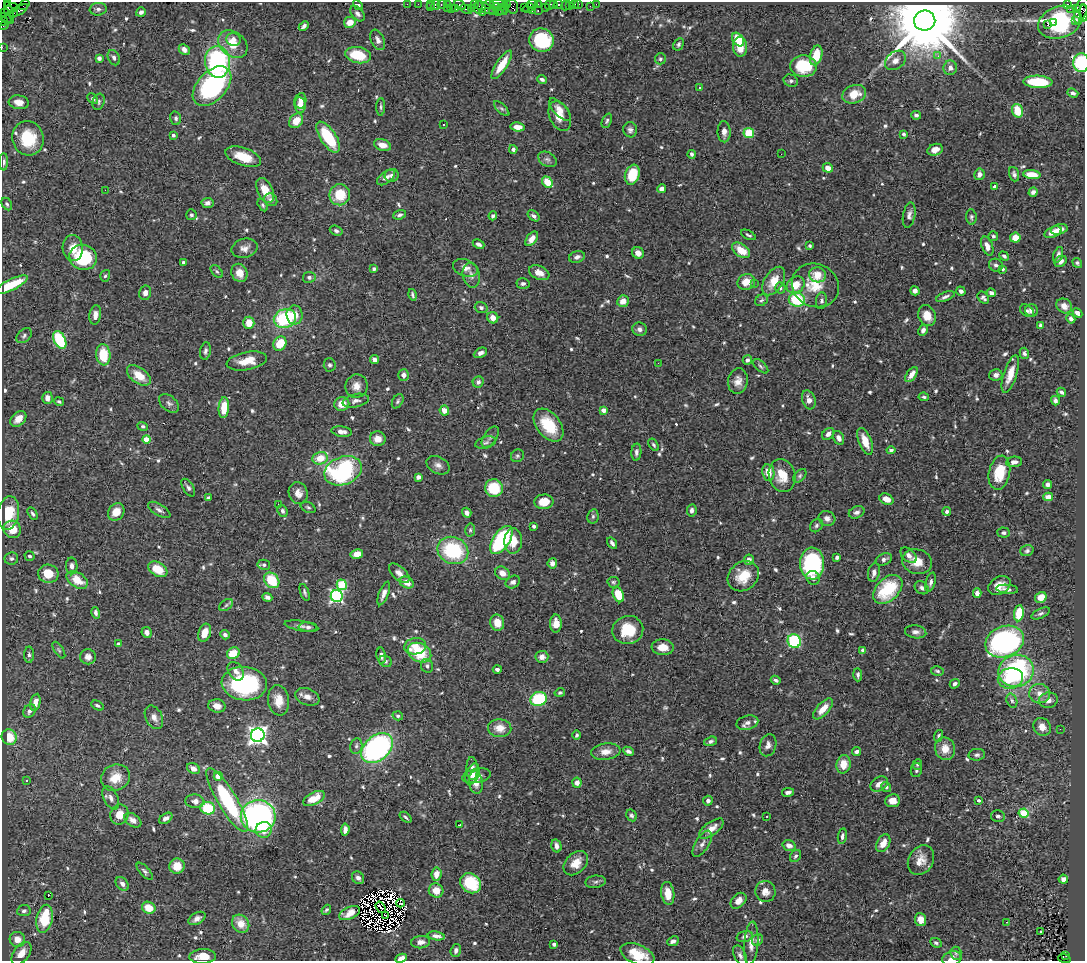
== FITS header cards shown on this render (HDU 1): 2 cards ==
NAXIS1  =                 1083
NAXIS2  =                  959

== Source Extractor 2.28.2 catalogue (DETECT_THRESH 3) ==
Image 1083 x 959 px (HDU 1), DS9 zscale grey, 1 PNG px = 1 image px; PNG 1087 x 963 px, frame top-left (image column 1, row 959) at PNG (2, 2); each listed source drawn as its Kron ellipse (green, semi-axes under 4 px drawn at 4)
Background 1.15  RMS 0.03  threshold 0.0891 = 3 sigma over >= 5 px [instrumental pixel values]
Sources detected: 716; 11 with non-positive FLUX_AUTO (blend fragments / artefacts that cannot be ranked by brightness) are neither listed nor drawn; of the other 705, the 500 brightest by FLUX_AUTO listed and drawn (205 fainter detections omitted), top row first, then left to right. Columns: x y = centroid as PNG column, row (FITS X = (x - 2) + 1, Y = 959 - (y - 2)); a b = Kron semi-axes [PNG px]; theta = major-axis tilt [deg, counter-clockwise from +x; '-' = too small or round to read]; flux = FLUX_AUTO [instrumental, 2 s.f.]
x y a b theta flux
7 2 3 2 - 19
407 4 2 2 - 9.9
418 4 2 2 - 14
431 4 3 2 - 9.4
442 4 5 3 - 130
447 4 3 3 - 50
497 4 7 2 2 330
507 4 3 2 - 42
532 4 6 3 4 140
538 4 3 2 - 62
554 4 2 2 - 27
559 4 4 3 - 220
579 4 2 2 - 14
596 4 2 2 - 16
24 5 6 3 40 53
358 5 6 4 -43 6.7
436 5 5 3 - 120
460 5 6 3 -31 67
474 5 4 2 - 74
489 5 6 3 -9 210
550 5 5 3 - 72
565 5 5 3 - 21
574 5 3 3 - 120
1067 5 3 3 - 710
512 6 8 5 -73 300
569 6 2 2 - 21
590 6 2 2 - 9.2
12 7 6 3 3 150
430 7 2 2 - 120
478 7 6 3 84 230
501 7 3 3 - 210
524 7 2 2 - 55
545 7 3 2 - 77
451 8 3 2 - 120
471 8 3 2 - 29
484 8 10 5 -25 410
505 8 5 2 - 89
529 8 6 3 27 87
1077 8 3 3 - 400
98 9 8 6 6 6.4
447 9 3 2 - 57
455 9 3 3 - 140
466 9 6 3 -29 160
495 9 7 3 53 110
1070 9 2 2 - 16
1081 10 14 6 71 580
19 11 10 3 30 110
502 11 5 3 - 150
532 11 4 2 - 120
538 11 3 2 - 150
141 12 5 4 - 5.5
482 12 3 2 - 60
498 12 3 3 - 63
5 13 3 2 - 44
9 13 11 4 -77 390
14 13 4 2 - 72
1084 13 8 2 -89 210
357 14 9 5 -50 8
6 19 7 3 -43 190
925 21 10 10 - 38000
1075 21 3 3 - 140
2 22 2 2 - 24
350 22 6 5 - 26
1053 22 2 2 - 610
1060 22 22 15 19 310
4 25 4 2 - 120
1048 25 3 3 - 25
304 26 5 4 - 6
233 39 7 6 - 12
378 40 11 6 -66 10
542 40 12 11 - 130
738 40 7 5 -55 58
233 44 16 12 -39 38
678 44 6 5 - 4.2
2 47 2 2 - 21
740 47 10 7 -86 29
184 49 6 5 - 11
358 55 13 8 -10 66
816 55 10 6 75 45
938 56 3 2 - 49
99 58 4 4 - 6.5
114 58 8 5 -66 6.3
660 59 5 5 - 4.3
895 60 11 8 39 15
217 62 16 12 -86 300
1081 63 9 8 - 140
502 65 17 5 57 39
804 66 13 11 -4 78
950 68 7 6 - 12
542 79 5 3 - 5.1
791 81 7 6 - 4.9
1038 82 14 6 -3 100
212 86 23 14 47 300
699 88 3 3 - 13
1073 93 6 4 -20 7
854 94 12 9 21 38
93 99 6 4 -44 5
300 101 8 6 80 19
19 102 10 7 -6 16
98 102 8 6 71 4.7
300 105 8 5 -82 18
381 107 9 4 88 4
502 109 10 4 -44 4.1
560 110 14 6 -46 14
1017 111 7 5 -72 47
916 115 5 4 - 5.3
560 116 16 10 -65 27
176 118 7 5 -76 4.5
296 121 8 6 50 27
607 121 7 4 68 4.6
443 125 3 3 - 15
518 127 7 4 -5 15
630 130 7 6 - 6.7
724 132 10 6 -88 12
749 133 5 5 - 62
903 134 4 3 - 4.1
173 135 3 3 - 5
328 137 18 7 -57 98
28 138 17 15 -75 78
382 145 8 5 -18 18
513 149 4 3 - 5.4
935 150 8 5 20 17
691 154 4 4 - 5.1
781 154 2 2 - 4.1
243 157 19 9 -18 46
547 159 10 7 -30 7.3
4 162 9 4 90 4.9
828 168 5 4 - 19
979 174 6 5 - 11
1014 174 7 5 -71 5.7
392 175 7 6 - 8.3
632 175 10 7 71 62
1032 175 8 4 -6 36
386 178 10 6 37 10
547 182 6 4 -51 46
994 187 4 3 - 4.9
661 189 4 4 - 9.9
105 190 2 2 - 12
265 190 13 7 -64 31
1033 192 4 4 - 7.7
340 195 10 10 - 56
271 200 7 6 - 7.8
207 203 6 5 - 8.5
7 204 7 5 -60 4
263 205 7 4 -61 3.9
191 215 5 5 - 5.9
400 215 6 4 20 5.4
909 215 13 6 80 9.2
493 216 4 4 - 5
534 216 7 4 -37 6.7
971 217 7 5 -83 4.4
1059 229 8 5 15 15
336 231 6 5 - 6
1053 232 9 5 23 14
748 235 8 3 -27 3.8
993 236 5 5 - 4.1
1015 238 5 5 - 24
532 239 8 5 54 14
478 244 6 4 -25 6.5
810 246 4 4 - 3.8
987 246 10 5 -70 15
73 248 13 10 -87 27
245 248 13 9 14 14
741 250 10 6 -34 37
638 253 6 5 - 15
1058 255 8 4 73 6.6
1004 256 5 4 - 4.9
83 257 14 12 -14 140
577 257 8 5 18 7.8
1061 261 6 5 - 7.8
183 263 4 3 - 5
1077 263 5 3 - 4.4
996 265 7 6 - 7.2
465 268 13 8 -21 16
374 269 4 3 - 3.9
1003 269 4 4 - 5
217 271 7 4 -45 3.8
239 273 9 8 - 23
539 273 11 6 -22 20
471 275 12 8 -77 12
818 275 8 7 - 30
105 276 6 4 72 3.8
309 277 6 5 - 5.7
774 281 16 9 58 36
746 282 9 7 25 27
523 284 6 5 - 6.1
754 284 2 2 - 5.9
11 285 18 5 26 73
796 285 9 8 - 34
815 285 24 21 -27 55
780 288 5 5 - 7.1
915 291 5 4 - 8.2
961 291 5 4 - 6.3
145 293 7 6 - 9.8
991 293 4 4 - 8.4
413 295 6 3 -76 4.2
945 297 10 4 21 6.7
983 298 7 5 -50 5.4
762 300 7 5 30 4.4
797 300 8 7 - 100
623 301 6 5 - 18
822 301 8 5 84 5.3
1064 306 8 7 - 12
481 307 6 5 - 6.2
1032 310 6 6 - 11
1027 311 7 5 -36 4.4
1078 313 5 4 - 9.3
95 315 10 5 80 13
295 315 9 8 - 25
927 316 11 8 -66 27
493 318 6 5 - 17
285 319 11 9 22 160
1071 319 4 4 - 6.9
249 323 6 5 - 29
1040 325 4 3 - 4.5
639 329 7 6 - 9.3
923 330 6 4 63 7.6
24 336 9 6 44 5.7
60 340 9 5 -64 130
280 343 7 6 - 53
205 351 9 5 80 5.7
480 353 7 4 27 7.8
1024 353 5 4 - 5.1
103 355 11 7 -83 63
374 360 4 4 - 11
747 360 5 4 - 6.1
247 361 20 9 10 35
658 363 2 2 - 3.8
330 365 6 6 - 4.8
761 366 9 4 -42 4.3
1010 374 19 6 72 29
139 375 14 7 -36 36
404 375 5 5 - 11
911 375 9 4 54 17
996 375 6 5 - 8.5
738 381 13 10 82 18
478 382 6 5 - 7.4
356 386 11 11 - 17
1061 392 5 3 - 5.6
924 397 5 3 - 3.9
47 398 6 5 - 17
809 400 10 6 -71 14
59 401 5 4 - 3.8
356 401 13 6 12 9.6
398 401 8 5 59 4.4
1055 401 5 4 - 5.1
169 403 12 7 -41 7.8
342 404 7 7 - 27
224 408 10 5 86 40
604 410 4 4 - 21
444 411 5 4 - 20
18 419 9 6 43 22
549 425 19 11 -51 73
143 426 5 4 - 3.8
342 432 10 5 -8 11
828 434 7 5 43 10
490 437 12 6 56 7.3
839 438 7 5 -65 13
147 439 4 4 - 39
378 439 8 7 - 18
865 441 14 6 -69 32
486 443 10 5 16 5.5
654 445 7 4 -56 4
891 450 4 3 - 4.9
636 452 8 5 86 6.4
517 456 7 6 - 4.3
320 458 8 6 15 39
1014 462 8 5 6 8.9
438 465 12 8 -28 12
343 471 19 14 22 270
768 472 8 6 -80 24
999 473 17 10 79 61
782 476 17 13 -75 39
800 476 8 5 46 4.2
418 477 4 4 - 12
1048 484 4 4 - 7
188 488 10 5 -57 6
494 488 9 8 - 71
298 493 11 9 -71 15
1048 497 5 4 - 23
209 498 4 4 - 7
886 499 7 5 -26 23
544 502 9 7 6 32
279 504 3 2 - 10
308 507 8 5 -27 3.8
159 510 12 5 -32 8.1
692 510 6 5 - 7.4
282 511 6 5 - 4.7
947 511 4 4 - 4.8
116 512 9 7 54 28
857 512 8 5 23 7.9
9 513 17 10 81 61
467 513 5 4 - 10
33 514 7 4 -60 4.9
593 516 7 5 77 4.4
827 518 8 7 - 11
816 525 7 6 - 4.9
534 526 4 3 - 5.4
12 529 9 8 - 34
470 530 6 5 - 3.8
1003 533 6 5 - 5
501 540 16 8 55 220
513 541 12 9 87 31
612 543 6 3 -56 6.1
453 550 16 13 -23 160
1027 551 7 5 18 4.8
357 554 6 4 11 21
909 555 9 6 -44 11
29 556 5 5 - 4.9
837 557 4 4 - 5
11 558 7 6 - 6.3
884 559 9 5 23 8.9
749 560 5 5 - 11
917 562 15 12 -16 32
552 563 5 5 - 10
812 564 16 12 90 260
264 565 6 5 - 5.3
72 566 8 5 -87 8.9
158 569 10 6 -30 51
874 572 9 6 78 11
399 573 12 6 -42 13
502 573 7 6 - 18
48 574 10 9 - 43
743 576 17 14 41 49
813 578 7 6 - 8.8
77 580 11 7 -32 36
272 580 8 6 -47 69
513 582 8 6 29 7.9
613 582 6 5 - 3.8
931 582 10 4 74 6.8
407 583 7 5 -28 20
342 585 5 5 - 85
999 586 12 8 30 22
922 588 7 6 - 6.3
888 589 17 11 45 120
1007 589 11 4 -6 8
305 592 9 4 -71 4.6
384 593 12 4 69 11
977 593 5 4 - 9.9
618 595 8 5 -66 52
337 596 6 6 - 380
267 597 5 4 - 7.5
1041 597 6 5 - 24
226 605 8 5 34 4.3
96 613 6 4 -76 8
1019 613 8 5 82 53
1041 613 10 5 25 5.3
497 623 8 7 - 25
556 623 9 6 89 18
301 626 17 5 -9 8.7
308 627 9 4 -4 5.5
628 630 15 14 - 65
147 632 5 5 - 9
916 632 11 6 -7 8.6
205 633 9 6 69 23
225 635 5 4 - 6.6
794 641 7 6 - 190
1005 642 20 15 20 490
118 644 4 4 - 4.2
415 646 11 8 10 20
663 647 11 8 -5 22
59 650 9 4 -57 3.9
863 650 4 4 - 7
233 653 7 5 30 47
420 653 12 9 -27 88
29 655 8 5 -90 5
381 656 8 4 -80 6.4
88 657 8 7 - 12
542 657 6 6 - 12
385 661 6 5 - 4.3
427 666 7 6 - 5.7
497 669 4 3 - 7.3
236 671 10 7 -55 10
937 671 6 4 -14 4.6
1016 671 18 16 11 290
858 675 6 4 -87 5.1
1010 678 13 10 12 58
776 680 5 3 - 5
244 684 23 16 -6 280
955 684 5 4 - 5.7
560 693 5 4 - 4.1
1040 694 10 9 - 19
307 697 12 8 -21 12
539 699 8 7 - 120
279 700 15 10 -82 28
1048 700 9 7 14 13
1012 701 7 5 -72 4.7
35 702 8 5 78 16
97 705 7 4 -28 4.7
217 706 8 6 -10 15
823 709 13 6 48 26
29 711 7 5 54 7.8
398 716 5 4 - 3.8
154 717 12 8 -63 13
747 723 11 7 14 9.8
1042 727 9 8 - 17
500 728 12 9 -4 27
1060 729 2 2 - 7.3
258 735 7 6 - 1000
577 735 4 4 - 4.5
939 736 6 4 71 3.9
9 737 8 7 - 44
710 741 6 4 18 5.8
768 745 11 8 73 11
356 746 8 6 78 5.3
377 748 18 12 41 410
945 749 11 10 - 26
628 751 6 4 -24 5.6
606 752 15 8 8 19
857 752 5 4 - 7.1
977 755 8 6 4 5.5
843 764 9 7 79 29
917 765 5 5 - 3.8
472 768 11 5 -88 12
193 769 7 5 -28 14
916 770 7 5 79 4.5
473 774 11 6 70 12
218 776 4 4 - 28
477 776 14 7 10 19
115 778 15 13 26 34
27 780 3 3 - 9.6
476 783 11 7 -80 16
577 783 5 4 - 9.8
879 784 9 6 31 15
886 787 5 4 - 4.3
788 792 6 4 12 7.7
111 798 12 7 -64 9.9
314 798 12 6 27 36
227 800 37 9 -59 200
978 800 4 3 - 5.9
195 801 9 7 -5 13
708 801 5 5 - 7.1
893 801 7 6 - 19
208 808 7 6 - 93
1024 813 5 4 - 110
119 815 10 9 - 24
631 815 6 5 - 4.1
258 816 17 16 - 520
767 816 3 2 - 8.7
998 816 7 6 - 5.9
406 817 7 3 -41 3.8
166 818 7 4 34 7.9
133 820 9 6 -34 13
460 825 3 3 - 3.8
711 829 14 6 36 21
264 830 8 8 - 28
345 830 6 4 83 11
842 836 8 4 79 6.7
883 843 9 6 60 22
702 844 15 6 59 11
789 845 6 5 - 13
556 846 7 5 -76 10
795 856 6 5 - 4.9
921 860 16 12 60 23
576 863 14 9 44 26
177 866 8 7 - 35
145 871 11 5 -47 5.5
436 874 7 5 83 18
358 878 7 5 -48 8.6
1063 879 5 4 - 7.9
595 882 10 6 7 6.3
470 883 11 9 -41 94
122 884 8 5 -49 8.1
436 890 7 7 - 22
765 891 10 10 - 16
668 893 11 6 -82 33
48 896 3 2 - 31
738 901 9 6 45 15
400 903 4 4 - 4
381 907 6 2 -52 4.2
149 908 7 6 - 37
326 910 5 3 - 3.8
24 911 7 5 8 6.5
350 913 11 6 25 13
386 915 3 2 - 7
197 918 9 5 30 9.6
44 919 14 8 78 88
921 920 6 5 - 15
1007 922 4 2 - 4.1
241 924 9 8 - 29
1041 932 3 3 - 26
436 936 8 4 -9 9.3
745 936 8 5 17 7
17 939 8 7 - 24
757 940 6 5 - 6.2
673 941 6 4 23 7
421 942 9 6 5 11
751 943 22 7 86 18
936 943 6 4 -26 4.4
554 944 4 3 - 4.7
456 950 6 5 - 7.4
21 953 13 8 53 29
956 953 6 5 - 3.8
637 954 18 9 -22 50
740 955 11 6 -63 7
1066 955 3 2 - 260
203 956 13 7 2 28
401 958 6 4 24 11
952 958 9 7 17 12
1064 959 6 3 -19 230
At the frame edge (FLAGS 8, measured only in part): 12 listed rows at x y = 7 2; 1084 13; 2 22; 4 25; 2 47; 1081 63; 4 162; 637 954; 203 956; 401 958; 952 958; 1064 959
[205 fainter detections neither listed nor drawn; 11 non-positive-flux detections neither listed nor drawn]